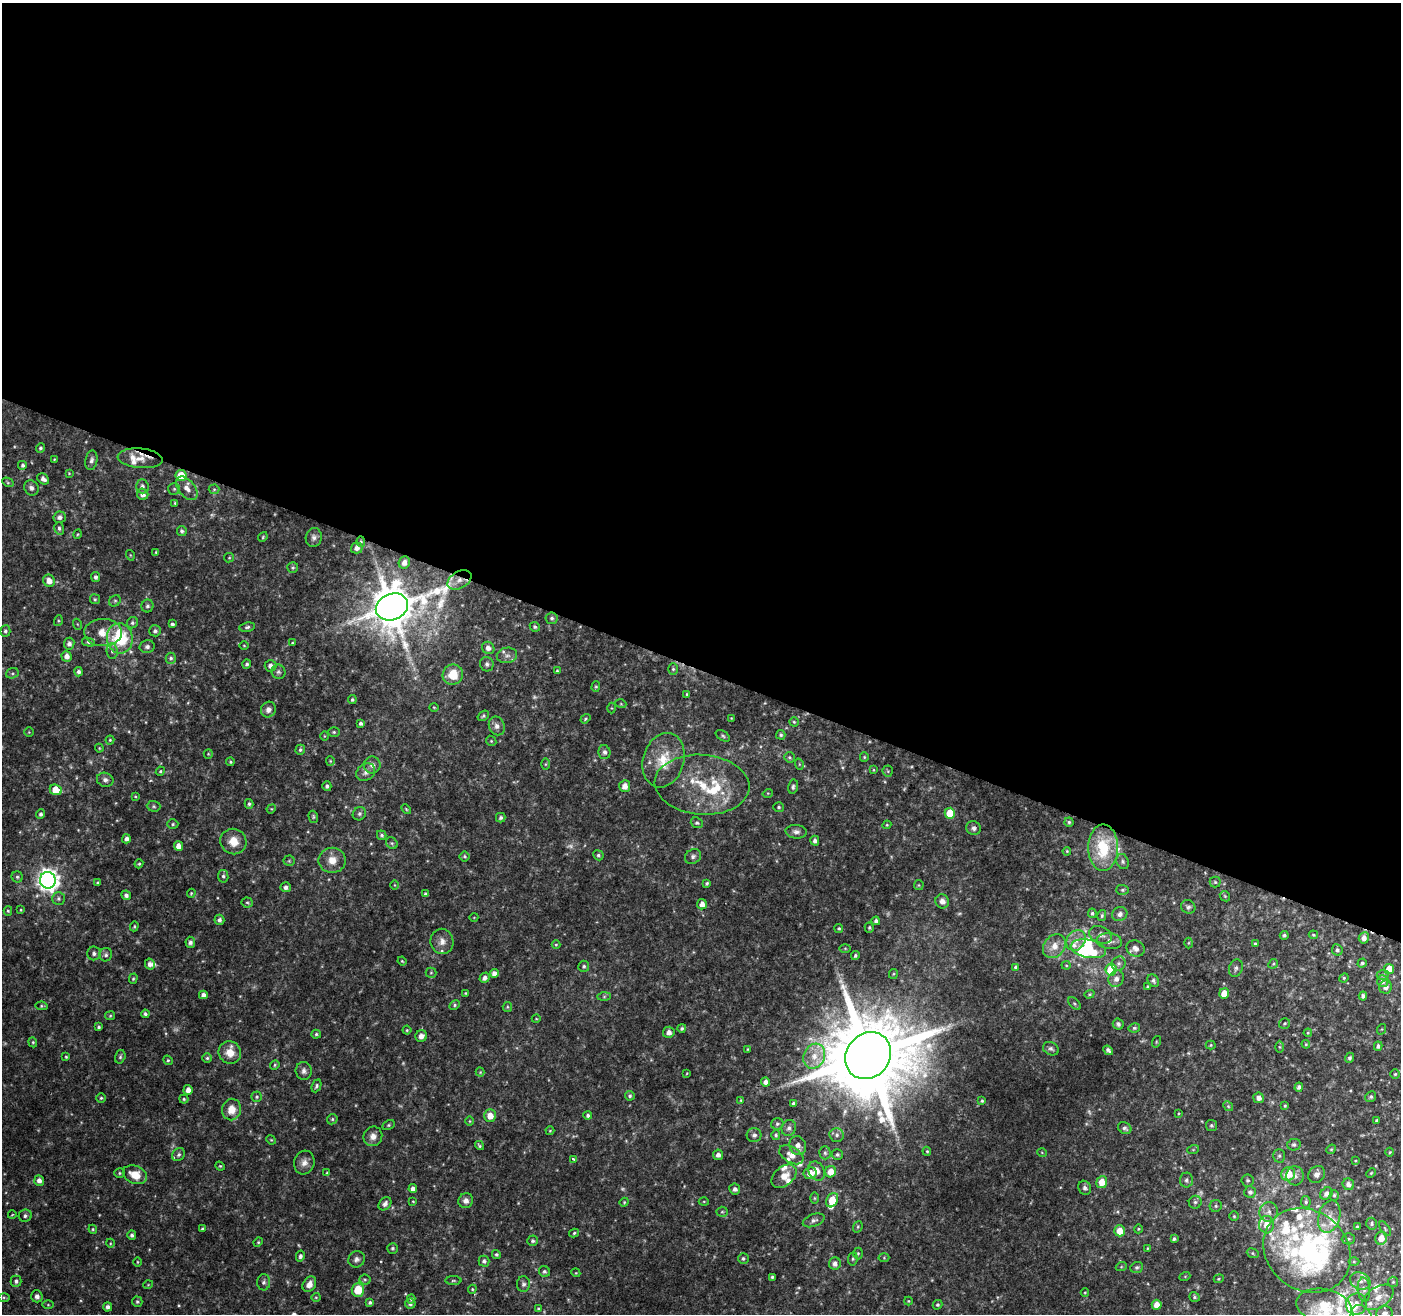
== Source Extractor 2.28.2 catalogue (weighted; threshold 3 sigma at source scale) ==
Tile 3 of 4 x 4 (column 3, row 1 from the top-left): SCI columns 2800-4198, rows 4146-5457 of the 5604 x 5729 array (HDU 1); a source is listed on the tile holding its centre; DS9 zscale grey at full resolution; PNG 1403 x 1316 px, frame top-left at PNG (2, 3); each listed source drawn as its Kron ellipse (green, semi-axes under 4 px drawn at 4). Shown black and unused: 51% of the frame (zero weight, under 2 of 3 exposures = <1% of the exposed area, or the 3 px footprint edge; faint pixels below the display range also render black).
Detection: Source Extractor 2.28.2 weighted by HDU 2 'WHT'; one run over the whole footprint, this tile lists its part. Background 0.04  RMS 0.0064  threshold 0.0289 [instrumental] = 3 sigma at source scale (4.5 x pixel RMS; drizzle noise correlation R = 1.50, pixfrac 1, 0.0396/0.0396 arcsec/px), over >= 5 px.
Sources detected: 484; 18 too faint to see at this stretch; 3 inside a brighter object's white glare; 2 cosmic-ray / hot-pixel residue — neither listed nor drawn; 41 inside a brighter listed object's ellipse — not listed separately; the other 420 listed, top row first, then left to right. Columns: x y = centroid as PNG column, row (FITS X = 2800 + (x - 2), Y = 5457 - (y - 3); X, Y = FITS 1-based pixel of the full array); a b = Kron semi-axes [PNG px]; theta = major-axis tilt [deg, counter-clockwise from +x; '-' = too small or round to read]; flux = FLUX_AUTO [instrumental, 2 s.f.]
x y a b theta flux
40 448 5 4 - 1.3
140 458 22 9 -5 9
54 459 2 2 - 0.51
91 460 10 6 80 2.3
23 465 5 5 - 1.6
69 473 4 4 - 0.57
181 476 6 5 - 12
43 479 6 5 - 2.9
8 482 6 4 -30 0.9
142 486 7 6 - 2.2
31 488 8 7 - 2.3
187 488 14 8 -51 5.2
174 489 6 6 - 1.2
214 489 5 5 - 0.87
143 494 6 5 - 3.7
175 503 4 3 - 0.68
60 517 6 5 - 2.6
59 528 6 5 - 1.6
182 531 5 4 - 1.6
78 534 5 3 - 0.65
263 537 5 4 - 0.81
314 537 9 8 - 2.6
361 541 5 4 - 0.96
357 548 6 5 - 2.5
156 552 4 4 - 0.7
130 555 5 3 - 0.57
229 558 5 4 - 0.78
404 562 6 5 - 3.8
293 568 5 5 - 1.1
96 577 5 4 - 2
459 580 13 8 29 5.3
49 581 6 5 - 5.9
95 599 5 5 - 0.97
115 601 6 5 - 1.2
147 606 6 6 - 1.5
392 607 17 13 23 3000
552 618 6 6 - 1.5
58 621 5 3 - 0.82
132 623 6 5 - 1.4
77 624 5 3 - 0.59
172 624 4 3 - 1.3
247 627 8 4 10 1.4
535 627 5 4 - 1.4
5 631 5 5 - 1.5
155 631 6 5 - 1.8
103 632 18 13 -1 11
120 638 15 13 -83 41
88 642 6 4 -12 1.2
292 643 4 4 - 0.62
69 644 6 5 - 2.4
244 646 5 3 - 0.6
147 647 7 6 - 2
488 648 6 6 - 3.3
112 651 8 5 -82 1.8
507 655 10 7 8 2.8
67 656 5 5 - 3.6
171 658 5 5 - 1.4
247 664 4 4 - 1.4
487 664 7 6 - 1.8
271 666 6 5 - 3.1
673 669 5 5 - 1.1
557 671 3 3 - 0.88
78 672 4 4 - 1.8
278 672 7 7 - 1.8
12 673 6 5 - 1.2
453 675 10 10 - 14
596 687 5 4 - 0.87
687 694 4 3 - 0.65
352 700 4 4 - 1.2
621 704 5 3 - 0.61
434 707 5 3 - 0.57
612 708 5 3 - 0.58
268 710 8 7 - 3.1
483 716 6 4 36 1.1
731 718 3 3 - 0.43
585 719 5 4 - 0.92
794 722 4 4 - 0.8
360 723 4 3 - 1.6
497 726 9 7 -68 3.4
29 732 4 4 - 0.62
334 732 6 5 - 1
781 735 5 4 - 1.3
324 736 5 3 - 0.54
723 736 8 4 -31 1.1
110 740 4 4 - 0.8
491 741 5 4 - 0.81
99 748 4 4 - 0.58
300 750 5 4 - 1.2
604 752 7 6 - 2.1
208 754 5 4 - 0.69
789 757 5 5 - 0.98
864 757 5 4 - 0.78
664 760 28 20 74 21
330 761 4 4 - 0.7
230 762 4 3 - 0.81
545 764 6 4 89 0.78
799 764 5 3 - 0.63
372 765 8 8 - 3.4
873 770 4 3 - 0.51
160 771 5 4 - 0.82
888 771 5 5 - 0.92
366 772 10 8 34 3.3
105 780 8 7 - 2.5
702 785 47 30 -4 39
327 786 5 4 - 1.7
625 786 6 5 - 4.9
793 787 7 5 78 1.5
56 790 6 5 - 11
768 793 5 3 - 0.56
135 796 3 3 - 0.61
249 804 5 4 - 1.2
154 806 7 5 -2 1.1
779 807 5 5 - 1.1
271 809 5 4 - 0.65
406 809 6 3 -46 0.72
950 813 5 5 - 16
41 814 5 4 - 1.7
359 814 7 6 - 1.5
313 817 6 4 -72 0.99
501 818 5 4 - 1.5
1069 822 4 4 - 1.2
697 823 6 5 - 1.3
173 824 5 5 - 1.1
887 825 4 4 - 0.72
973 828 7 7 - 2
796 832 10 7 -4 2.6
382 835 5 4 - 1.3
126 839 5 4 - 2.4
233 841 13 12 - 9.3
815 841 5 4 - 2
392 843 6 5 - 1.3
178 846 5 4 - 4.8
1103 848 23 15 90 32
1067 851 4 3 - 0.65
598 855 5 5 - 1.3
465 856 5 5 - 1
693 856 8 7 - 2.1
332 860 13 12 - 8
289 861 5 5 - 0.98
1123 861 8 6 -67 1.5
139 864 4 4 - 0.77
223 876 6 5 - 1.4
17 877 5 5 - 1.2
48 880 8 8 - 440
97 882 4 3 - 0.77
1215 882 5 5 - 1.1
707 883 3 3 - 1
394 885 5 3 - 0.53
919 885 5 5 - 0.8
286 887 5 5 - 2.3
1122 890 6 5 - 1.2
191 893 4 3 - 0.7
425 894 4 3 - 1.1
126 895 5 4 - 1.9
1225 896 6 4 -46 0.82
58 898 6 6 - 1.6
942 901 7 6 - 3.2
247 902 5 5 - 0.98
702 904 5 5 - 4.1
1188 907 7 6 - 1.8
21 910 4 3 - 0.6
8 911 5 4 - 0.94
1092 913 5 4 - 1
1120 914 8 7 - 2.7
1102 915 5 4 - 1.1
474 917 4 3 - 0.44
219 920 5 5 - 1.9
876 921 4 4 - 1.8
134 926 5 4 - 0.88
869 928 5 4 - 1
839 929 4 4 - 0.94
1100 935 12 8 -23 3.6
1284 935 4 4 - 1.3
1313 935 5 4 - 0.83
1364 938 5 5 - 3.6
1076 940 11 9 56 5.6
442 941 13 11 -80 4.7
1109 941 13 8 -7 3.6
190 942 5 5 - 2.2
1188 943 5 3 - 0.69
1255 944 4 3 - 0.8
556 945 4 4 - 0.65
1054 946 13 10 49 7.4
845 948 6 4 0 0.8
1135 948 9 7 -28 3.7
1088 949 18 9 -11 19
1337 950 6 5 - 1.7
94 953 7 7 - 2
106 955 7 6 - 1.8
855 956 4 4 - 1.2
402 961 4 3 - 0.63
1119 963 7 6 - 2.3
1362 963 5 4 - 1.2
150 964 5 5 - 2.5
1273 964 5 4 - 0.91
1066 965 4 4 - 0.69
584 966 5 5 - 1.5
1015 967 4 3 - 0.88
1236 968 9 7 69 2.2
1111 969 6 5 - 23
1389 969 5 5 - 11
431 973 5 5 - 0.86
494 973 4 4 - 3.2
893 974 5 4 - 0.78
1383 975 6 5 - 1.2
485 978 5 5 - 2.4
1344 978 5 4 - 0.86
133 979 5 4 - 0.94
1116 979 8 7 - 3.7
1153 981 7 5 -54 1.6
1383 981 6 5 - 2.8
1148 987 3 3 - 0.89
1386 987 6 6 - 3.7
465 993 3 3 - 0.6
1224 993 5 5 - 9.1
1089 994 5 4 - 0.77
203 995 4 4 - 2.9
1363 996 4 4 - 1.8
604 997 6 4 1 1.1
1074 1004 7 4 -45 1.1
455 1005 6 4 29 1
42 1006 6 4 -10 0.99
507 1007 5 4 - 0.77
145 1014 4 4 - 1.3
110 1016 5 4 - 0.81
536 1019 4 3 - 0.5
1285 1023 5 5 - 1.1
1118 1024 6 5 - 1.5
99 1027 3 3 - 1
682 1028 4 4 - 1.2
1134 1028 6 4 13 1.2
1382 1029 5 3 - 0.56
407 1030 4 4 - 0.83
669 1032 6 5 - 3.5
1308 1033 4 4 - 0.64
316 1034 5 4 - 1.1
421 1036 6 5 - 3.8
33 1042 5 4 - 0.86
1156 1042 6 3 73 0.65
1306 1044 4 4 - 0.66
1211 1045 5 4 - 0.75
1378 1046 4 4 - 1.8
1279 1047 6 4 -89 0.88
748 1049 4 4 - 0.65
1051 1049 8 6 -25 1.8
1108 1050 5 3 - 1.5
230 1053 11 11 - 7.9
814 1056 13 10 64 8.6
868 1056 25 21 51 11000
66 1057 4 3 - 0.72
120 1057 7 5 75 1.3
207 1058 5 5 - 1.1
1350 1058 5 4 - 1.6
168 1060 5 4 - 0.94
275 1065 5 4 - 0.88
304 1071 9 8 - 2.6
480 1072 4 4 - 0.69
687 1073 4 3 - 0.54
1395 1074 4 4 - 0.83
766 1082 4 4 - 3.7
316 1086 7 4 66 1.3
1299 1087 4 4 - 2.1
188 1090 5 4 - 4.1
630 1096 5 4 - 1.3
257 1097 5 5 - 1.2
1371 1097 5 5 - 1.3
101 1098 5 4 - 0.97
1259 1098 5 5 - 3.3
184 1099 4 4 - 0.95
741 1100 4 4 - 0.68
982 1101 4 4 - 0.89
794 1103 3 3 - 1.5
1228 1106 5 4 - 0.94
1285 1106 4 3 - 0.88
232 1110 11 9 81 8.8
1179 1113 4 3 - 0.57
490 1116 6 6 - 7.3
588 1116 4 4 - 1.6
332 1119 5 5 - 1
470 1121 5 3 - 0.61
1377 1121 3 3 - 1.1
777 1124 6 5 - 1.3
389 1125 7 4 27 1
1211 1125 5 5 - 1.2
789 1128 8 7 - 2.6
1125 1128 7 5 -31 1.8
550 1131 4 4 - 0.65
754 1135 7 7 - 2.2
776 1135 5 4 - 1.1
837 1135 7 7 - 2
373 1136 10 9 - 4.5
271 1140 5 4 - 0.68
479 1145 5 3 - 0.97
1294 1145 7 5 12 1.6
798 1146 10 8 -70 4.4
1331 1149 5 4 - 0.76
1193 1150 6 4 19 0.75
927 1151 4 3 - 0.74
1390 1152 4 4 - 0.75
825 1153 6 5 - 1.5
1042 1153 5 3 - 0.52
837 1154 5 5 - 1.3
179 1155 7 5 45 1.6
718 1155 5 5 - 2.8
791 1155 13 8 -31 5.5
1279 1156 7 5 89 1.4
574 1159 4 3 - 0.99
1355 1161 4 4 - 0.65
304 1162 12 10 73 4.5
220 1166 5 4 - 0.72
817 1171 10 7 -63 5.6
830 1172 6 5 - 7.2
120 1173 5 4 - 0.89
327 1173 4 4 - 0.81
810 1173 6 6 - 6.5
1371 1173 5 3 - 0.65
1288 1174 7 6 - 13
1317 1174 9 7 43 3.1
135 1175 12 8 -22 11
784 1176 14 9 40 7.5
1295 1176 9 9 - 3.3
39 1180 5 5 - 3.2
1186 1180 7 6 - 2
1248 1180 6 6 - 1.3
1102 1182 6 5 - 9.1
1348 1184 6 5 - 3.4
1085 1188 7 6 - 2.2
413 1189 4 4 - 3.1
735 1189 6 5 - 2.1
1250 1192 6 5 - 2
1326 1193 7 5 47 3.2
1334 1195 5 4 - 1.1
814 1198 6 4 -90 0.72
832 1200 7 5 61 15
413 1201 3 3 - 0.53
466 1201 7 7 - 2.8
704 1201 5 3 - 0.64
624 1202 5 4 - 0.73
1195 1202 6 6 - 1.6
1306 1202 6 5 - 1.3
385 1204 7 5 50 2.1
1216 1206 6 6 - 1.5
722 1212 5 5 - 0.94
1269 1212 10 9 - 4.2
12 1215 4 2 - 0.52
25 1216 6 6 - 1.8
1234 1216 5 5 - 0.91
1329 1216 16 10 75 8.3
814 1220 11 6 20 2.5
1372 1224 6 5 - 1.2
1267 1225 8 7 - 7.2
858 1227 6 4 70 0.91
1357 1227 3 3 - 1.1
93 1229 4 4 - 0.84
202 1229 4 3 - 0.93
1138 1229 4 3 - 0.65
1385 1229 8 3 -57 0.94
1120 1231 5 5 - 8.3
574 1233 5 4 - 0.92
132 1235 4 4 - 1.8
1381 1238 6 6 - 7.2
1174 1239 4 4 - 1.2
1348 1239 6 5 - 1.3
533 1241 5 5 - 1.4
258 1242 5 4 - 0.85
110 1243 4 3 - 0.56
392 1248 5 5 - 1.1
1148 1248 4 3 - 0.62
1307 1250 46 39 -39 170
858 1253 6 5 - 1
1253 1253 6 4 -23 0.96
496 1254 4 4 - 1.1
300 1256 5 4 - 1.9
743 1258 5 5 - 1.3
884 1258 5 3 - 0.68
356 1259 8 8 - 2.4
853 1259 7 5 83 1.2
484 1261 5 5 - 1.8
137 1262 4 3 - 0.52
1354 1262 5 3 - 0.68
835 1264 6 6 - 2.8
1121 1267 5 3 - 0.75
1137 1267 6 5 - 1.4
544 1272 6 5 - 1.4
576 1273 4 3 - 0.57
1185 1276 5 3 - 0.58
772 1277 4 3 - 1.1
1219 1279 5 4 - 0.79
365 1280 5 5 - 1
16 1281 5 5 - 1.7
453 1281 8 4 0 1.1
1360 1281 10 8 -25 4.7
264 1282 8 6 88 2.1
1393 1282 5 5 - 0.9
309 1284 8 6 58 4.2
523 1284 7 6 - 1.8
148 1285 5 3 - 0.51
472 1289 4 4 - 0.73
358 1290 7 6 - 15
1364 1290 12 6 -85 3.1
1085 1292 4 3 - 0.56
37 1296 6 5 - 2.6
4 1297 6 4 -1 0.82
316 1297 4 4 - 0.67
1194 1297 5 4 - 1
1378 1297 17 10 33 7.9
411 1299 4 4 - 0.96
908 1301 4 4 - 0.62
137 1302 5 5 - 1
370 1302 4 3 - 1.3
410 1304 5 5 - 1.9
1357 1304 11 10 - 6.3
48 1305 5 3 - 0.62
937 1305 5 4 - 1.2
1157 1305 5 5 - 5.9
1324 1306 28 17 -12 23
108 1307 4 4 - 2
538 1309 3 3 - 0.66
1384 1313 8 7 - 3.6
1362 1314 11 8 -41 4
Overlapping masked pixels (flux is a lower limit): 4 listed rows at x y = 140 458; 361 541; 459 580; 392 607
Isophote crosses this tile's border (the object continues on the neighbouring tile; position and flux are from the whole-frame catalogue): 2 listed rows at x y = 1384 1313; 1362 1314